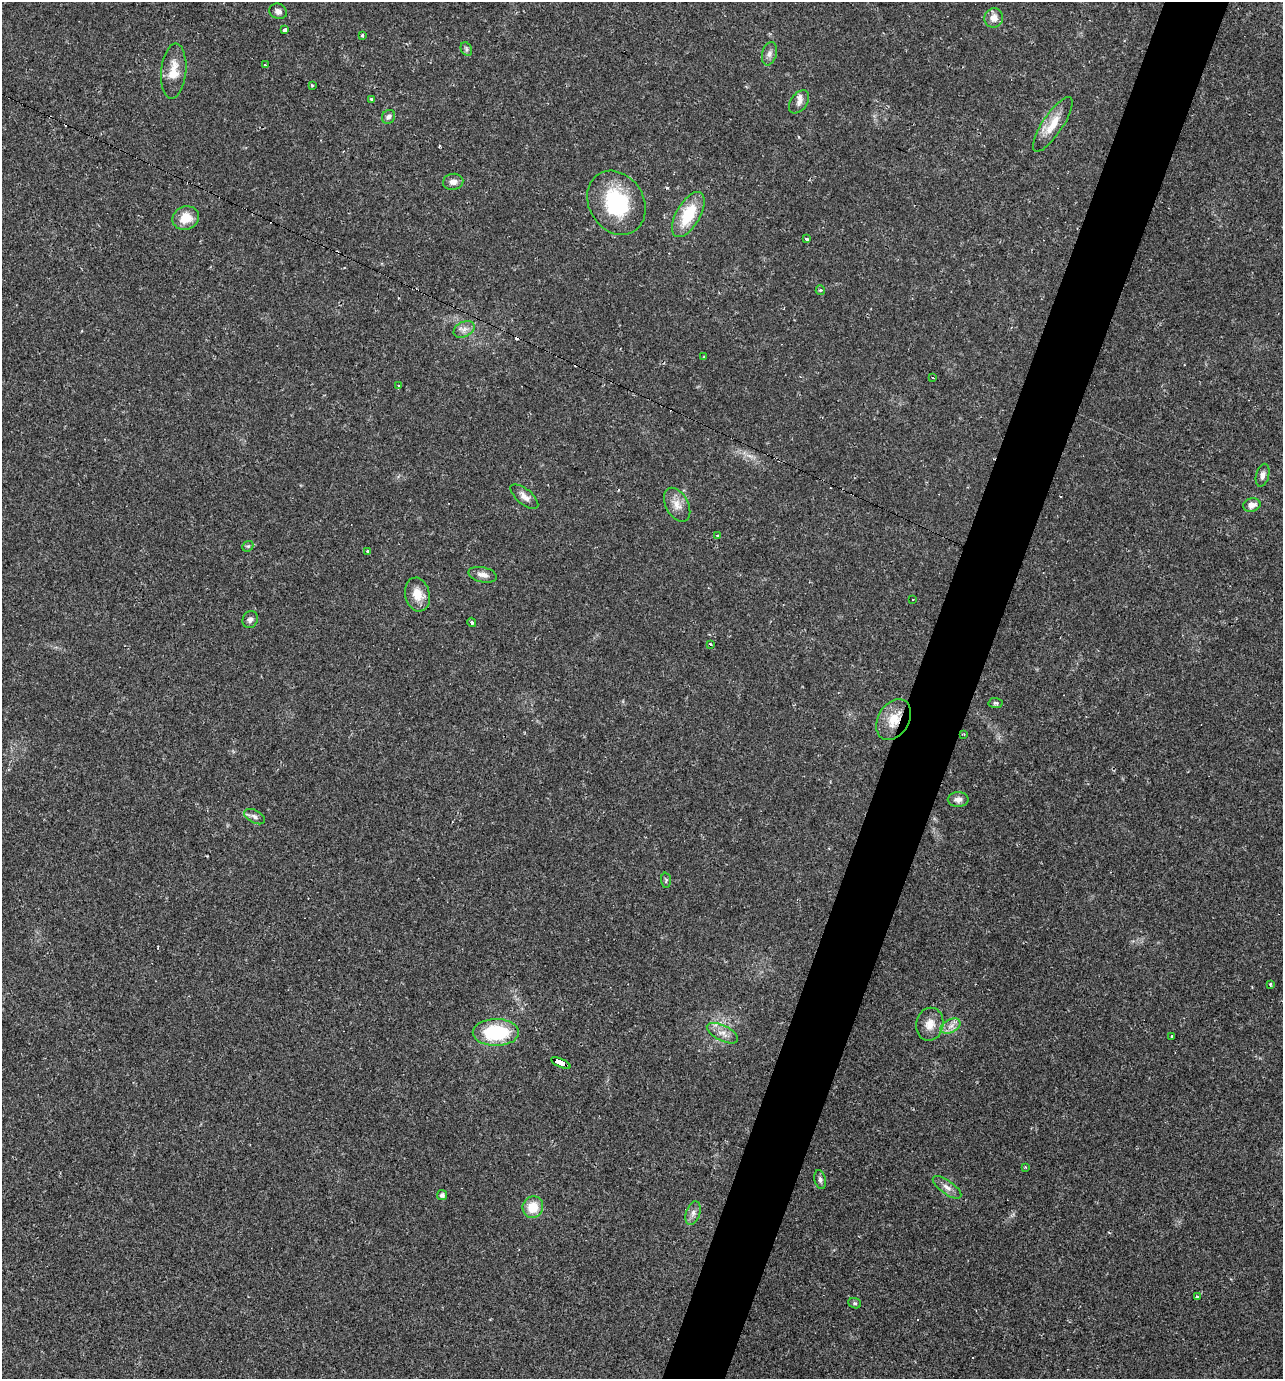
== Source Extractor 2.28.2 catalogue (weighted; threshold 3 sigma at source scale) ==
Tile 10 of 4 x 4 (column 2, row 3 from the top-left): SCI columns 1548-2828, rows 1378-2754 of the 5523 x 5509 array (HDU 1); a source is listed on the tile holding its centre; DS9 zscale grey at full resolution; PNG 1285 x 1381 px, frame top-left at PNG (2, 2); each listed source drawn as its Kron ellipse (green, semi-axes under 4 px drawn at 4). Shown black and unused: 5% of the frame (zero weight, under 2 of 3 exposures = <1% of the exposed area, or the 3 px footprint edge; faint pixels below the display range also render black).
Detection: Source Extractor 2.28.2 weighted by HDU 2 'WHT'; one run over the whole footprint, this tile lists its part. Background 0.0291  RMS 0.0039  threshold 0.0177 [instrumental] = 3 sigma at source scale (4.5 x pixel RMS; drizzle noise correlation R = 1.50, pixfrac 1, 0.05/0.05 arcsec/px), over >= 5 px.
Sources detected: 65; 7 cosmic-ray / hot-pixel residue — neither listed nor drawn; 1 inside a brighter listed object's ellipse — not listed separately; the other 57 listed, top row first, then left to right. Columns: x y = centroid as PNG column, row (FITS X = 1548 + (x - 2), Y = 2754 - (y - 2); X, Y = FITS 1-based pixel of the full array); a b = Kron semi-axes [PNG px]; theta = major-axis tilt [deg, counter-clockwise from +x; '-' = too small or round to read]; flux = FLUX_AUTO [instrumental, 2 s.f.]
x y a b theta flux
278 11 9 7 -25 1.7
994 18 10 9 - 3.3
285 30 4 3 - 1.3
362 35 3 3 - 0.62
466 49 7 5 -62 0.79
769 54 12 7 75 1.8
265 65 3 3 - 1.4
174 71 27 12 84 7.1
312 85 3 3 - 0.55
372 99 4 3 - 0.82
799 102 13 8 54 2
389 117 7 6 - 1.3
1053 124 32 10 56 7.5
453 182 10 8 5 2.2
616 203 34 27 -58 29
688 215 25 12 60 15
186 218 13 11 21 6.4
806 239 3 3 - 1.2
820 290 5 4 - 0.52
464 329 11 7 26 2.2
704 357 3 3 - 0.4
933 378 3 2 - 0.38
398 385 3 2 - 0.81
1263 475 12 6 76 1.7
524 497 17 7 -39 2.7
677 505 18 11 -62 4.3
1252 505 9 6 13 2.8
717 535 3 3 - 0.66
248 546 6 4 41 0.64
368 551 4 3 - 0.72
483 575 14 7 -13 2.6
417 594 17 12 -76 5.9
913 599 3 2 - 0.66
250 620 9 7 67 1.5
472 622 5 4 - 0.89
710 644 3 2 - 0.43
995 703 7 5 -4 0.69
894 720 22 15 59 8.6
964 734 3 3 - 0.37
958 799 10 7 0 2
255 817 11 6 -29 1.5
666 880 8 5 -87 0.61
1270 984 3 3 - 0.42
930 1024 16 13 78 4.6
951 1026 11 6 27 2.4
496 1032 23 13 0 26
722 1033 17 7 -27 3.2
1172 1037 3 2 - 0.51
561 1063 10 4 -24 62
1025 1167 3 3 - 0.34
820 1180 10 5 -78 1
947 1187 17 6 -36 2.4
442 1195 5 5 - 1.3
533 1207 11 10 - 8.2
693 1213 12 7 71 2
1197 1297 3 2 - 0.55
855 1303 6 5 - 0.71
Overlapping masked pixels (flux is a lower limit): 2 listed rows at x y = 894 720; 561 1063